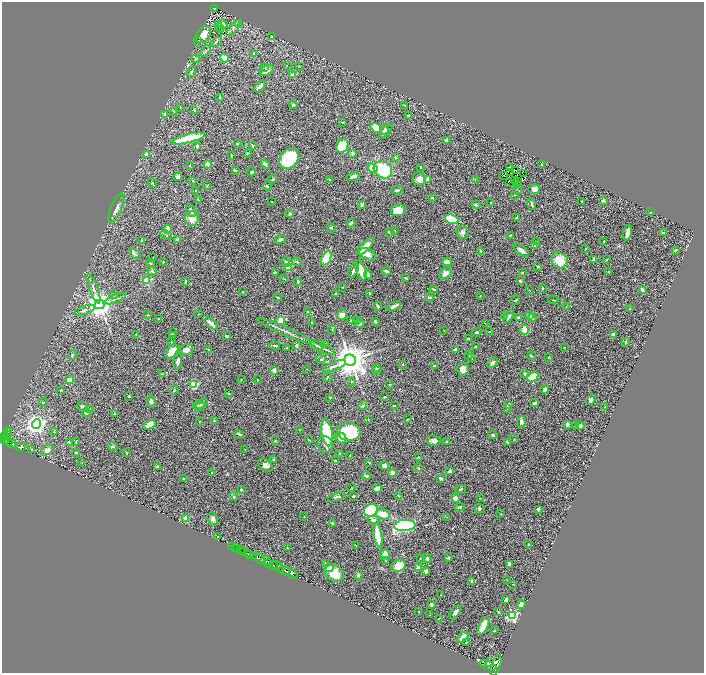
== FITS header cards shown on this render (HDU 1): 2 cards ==
NAXIS1  =                 1404
NAXIS2  =                 1341

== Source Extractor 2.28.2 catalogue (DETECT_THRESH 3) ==
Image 1404 x 1341 px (HDU 1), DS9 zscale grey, zoomed out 1/2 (1 PNG px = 2 x 2 image px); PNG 706 x 675 px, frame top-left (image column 1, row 1341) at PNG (2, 2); each listed source drawn as its Kron ellipse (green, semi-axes under 4 px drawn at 4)
Background 1.06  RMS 0.043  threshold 0.13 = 3 sigma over >= 5 px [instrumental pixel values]
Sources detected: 417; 23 cannot appear on this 1/2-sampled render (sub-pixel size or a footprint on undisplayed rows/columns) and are neither listed nor drawn; the other 394 listed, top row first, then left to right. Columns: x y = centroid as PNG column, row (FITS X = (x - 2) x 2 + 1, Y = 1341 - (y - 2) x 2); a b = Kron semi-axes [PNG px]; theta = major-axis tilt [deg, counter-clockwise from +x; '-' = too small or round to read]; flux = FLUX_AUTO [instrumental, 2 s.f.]
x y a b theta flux
214 8 3 3 - 78
239 23 3 3 - 5.1
223 24 5 4 - 16
219 25 3 1 - 43
219 28 2 1 - 50
233 28 9 3 50 21
221 30 4 2 - 10
203 35 9 6 55 83
271 36 3 3 - 5.7
198 41 3 3 - 8.8
216 42 6 2 38 12
206 51 6 2 50 11
253 53 2 2 - 4
224 58 5 4 - 72
196 59 4 2 - 5.5
287 66 3 2 - 3.6
264 67 3 3 - 6.8
300 67 3 2 - 3.7
267 70 8 4 28 44
192 72 5 3 - 11
292 75 4 3 - 34
260 86 7 3 44 34
219 97 4 2 - 4.3
293 105 4 3 - 14
404 105 3 2 - 3.7
180 108 3 2 - 3.3
194 110 3 3 - 7.9
174 111 3 3 - 6.5
165 114 3 3 - 8.2
408 116 3 2 - 9.1
343 122 3 2 - 5.5
376 128 6 4 -36 160
385 129 5 3 - 14
386 131 9 4 49 32
188 138 17 4 14 390
446 141 3 3 - 21
237 143 3 3 - 7.3
197 146 4 2 - 15
252 146 3 2 - 6.2
342 146 7 6 - 170
247 153 2 2 - 9.2
353 153 4 3 - 17
146 154 4 3 - 21
231 156 3 2 - 4.5
395 157 4 3 - 7.5
289 159 11 9 49 560
207 164 2 2 - 93
265 164 5 3 - 15
542 164 2 2 - 8.4
190 165 2 2 - 6.6
421 167 2 2 - 6.7
373 168 5 4 - 130
510 168 3 1 - 1.5
236 170 3 2 - 6.7
383 170 10 8 -36 400
516 170 2 1 - 7.8
252 172 4 3 - 18
511 173 2 1 - 5.6
523 174 2 1 - 0.62
353 176 6 3 19 28
503 176 2 1 - 2.9
178 177 4 3 - 27
273 179 4 3 - 13
419 179 7 6 - 48
475 179 3 2 - 3.4
330 180 3 2 - 6.4
427 180 3 2 - 77
193 181 3 2 - 5.8
515 181 2 1 - 3.4
518 181 2 1 - 6.2
510 182 3 1 - 1.9
152 183 5 3 - 7
516 184 2 1 - 2.7
207 186 3 2 - 3
267 186 4 2 - 8.8
534 189 6 4 10 41
397 190 6 2 10 13
195 191 2 2 - 4.5
519 191 2 2 - 3
515 195 2 2 - 4.1
432 198 3 3 - 7.7
199 200 4 2 - 5.3
603 200 3 2 - 20
582 201 2 2 - 2.9
271 202 2 2 - 5.4
491 203 3 2 - 5.8
532 204 6 2 -68 22
362 205 4 2 - 17
476 205 4 2 - 9.6
116 208 15 5 67 52
191 210 7 3 -62 23
398 210 7 6 - 87
651 212 3 2 - 3.7
290 213 3 3 - 18
517 217 3 3 - 16
192 218 7 7 - 98
452 219 7 4 -19 240
351 223 4 3 - 14
168 228 3 3 - 35
331 228 5 3 - 9.7
394 230 3 2 - 3.6
389 232 2 2 - 50
462 232 7 6 - 25
628 233 8 3 78 54
663 233 3 2 - 9
166 235 6 2 -29 6.7
510 235 3 2 - 7.9
177 239 3 2 - 8.8
280 239 6 4 20 19
142 241 4 3 - 9.8
536 241 3 2 - 3.8
604 242 3 2 - 7.8
365 246 11 4 45 89
534 246 4 2 - 5.2
585 248 3 3 - 4.9
521 250 9 4 -36 36
675 250 3 3 - 7.7
481 251 4 2 - 16
134 254 7 3 -37 14
367 254 9 5 -22 51
153 258 2 2 - 2.9
326 258 7 4 64 380
594 259 4 3 - 34
560 260 8 7 - 180
606 260 2 2 - 15
163 262 2 1 - 4.3
286 262 5 4 - 18
297 262 5 3 - 11
447 262 4 3 - 56
150 263 4 2 - 5.7
538 266 2 2 - 6.7
288 268 3 2 - 190
353 270 8 3 70 20
361 270 10 4 -71 110
152 271 5 4 - 12
386 271 4 3 - 18
275 272 3 2 - 6.8
609 272 4 3 - 7.7
522 273 3 2 - 11
368 274 4 3 - 18
445 274 7 5 47 44
406 278 3 2 - 4.9
284 279 3 2 - 3.8
147 280 3 3 - 330
186 281 3 2 - 11
298 281 2 2 - 16
520 281 4 2 - 11
342 287 2 2 - 2.8
542 288 3 2 - 8.1
93 289 16 3 -69 27
434 289 4 2 - 6.8
529 290 2 1 - 2.3
642 290 3 2 - 50
242 292 2 2 - 2.7
335 293 4 3 - 8.1
370 293 3 2 - 7.3
114 294 4 3 - 7.9
480 296 3 2 - 3.4
278 297 4 2 - 7.1
429 297 4 3 - 14
116 299 11 3 22 20
515 300 5 2 - 8.1
553 300 5 1 - 4.5
562 303 3 2 - 3.2
99 304 5 4 - 11000
378 306 4 2 - 16
394 306 7 2 26 37
566 306 2 2 - 3.4
630 309 3 2 - 5.2
85 310 11 3 20 22
308 312 4 2 - 7.4
198 314 2 1 - 3.6
147 315 3 2 - 4.3
342 315 5 5 - 46
505 316 4 3 - 10
509 316 7 3 58 19
529 316 4 3 - 22
519 317 4 2 - 8.8
532 318 4 3 - 14
158 319 3 2 - 5.9
281 320 3 3 - 350
357 320 3 2 - 5
351 321 3 2 - 13
375 321 3 2 - 11
311 322 2 2 - 4.4
211 323 8 3 -39 54
485 323 3 2 - 2.7
360 324 4 2 - 6.7
332 329 3 3 - 4.3
444 330 2 1 - 2.4
524 330 5 3 - 120
285 331 29 2 -24 54
490 331 2 1 - 2.5
477 332 5 3 - 12
172 333 4 3 - 7.1
136 334 2 2 - 5.8
613 334 3 3 - 15
173 336 3 2 - 5.7
226 336 4 2 - 9.1
468 339 2 2 - 7.4
171 342 2 1 - 3.5
626 342 4 3 - 7.1
324 344 3 3 - 11
275 345 5 3 - 18
296 345 2 2 - 25
317 346 7 2 -25 15
475 347 2 2 - 11
564 347 2 1 - 4.3
287 348 3 2 - 5.2
323 348 13 3 -26 27
186 350 7 5 19 61
209 350 2 2 - 28
455 350 4 2 - 13
172 351 8 5 47 99
72 355 5 3 - 7.7
469 355 4 3 - 7.8
531 356 4 2 - 8.6
472 358 3 3 - 4.8
548 358 2 2 - 5.7
321 359 5 3 - 11
350 360 6 5 - 19000
178 361 8 4 84 28
492 363 6 3 46 25
403 364 3 2 - 3.8
435 365 3 2 - 9.7
334 366 12 3 21 31
376 368 4 3 - 8.5
307 369 2 2 - 3.6
463 369 6 6 - 55
377 370 3 2 - 7.7
274 371 4 3 - 42
162 374 3 2 - 5.4
524 374 4 3 - 14
327 377 5 1 - 4.4
532 377 6 4 30 190
241 379 2 1 - 3.6
69 380 4 3 - 51
258 380 2 2 - 2.7
352 381 3 3 - 7.5
390 384 2 2 - 4.5
194 385 4 4 - 250
545 389 4 3 - 31
61 390 2 2 - 7.2
174 390 5 2 - 7
229 393 4 2 - 5.2
129 396 2 2 - 8.7
330 397 2 2 - 9.5
385 397 3 2 - 7.6
591 400 5 4 - 23
151 401 6 3 -81 21
43 402 4 2 - 6.9
534 403 4 3 - 21
200 404 8 3 24 19
508 404 3 2 - 18
83 406 6 3 -22 16
363 406 4 4 - 13
394 406 2 2 - 7.4
200 407 5 4 - 27
605 407 2 2 - 5
507 408 3 2 - 7.2
90 410 3 2 - 5.5
86 412 4 4 - 27
114 414 4 2 - 6
368 419 3 2 - 3
407 419 2 2 - 3.2
200 421 2 2 - 3.7
214 421 3 3 - 6.2
521 422 6 4 81 29
37 424 5 4 - 4800
567 424 4 2 - 33
149 425 7 4 32 95
575 425 4 3 - 6.2
580 426 4 3 - 36
299 430 3 1 - 2.6
7 432 5 3 - 270
54 432 2 2 - 4.2
349 432 11 9 -4 500
327 433 14 5 -81 360
239 434 5 2 - 17
7 435 3 1 - 140
492 435 4 3 - 12
4 436 3 2 - 490
341 438 6 5 - 44
514 439 2 2 - 3.2
5 440 4 2 - 690
309 440 4 1 - 4.7
434 440 7 5 -10 31
275 441 3 2 - 6.5
9 442 3 2 - 320
69 442 3 3 - 8.4
76 442 3 3 - 6.4
446 442 3 3 - 6.8
508 443 4 2 - 9.1
11 444 3 2 - 180
325 444 9 7 -59 34
113 446 5 3 - 11
21 447 6 4 19 13
245 449 3 2 - 2.8
31 450 3 2 - 7.3
47 450 7 4 33 43
76 452 4 2 - 6.6
127 453 3 2 - 5.2
339 454 3 2 - 4.1
350 455 2 2 - 8.7
419 457 4 3 - 6.9
274 459 3 2 - 7.5
335 461 2 2 - 26
369 462 3 2 - 4.8
82 463 3 2 - 3.9
265 465 8 5 -37 39
157 466 3 2 - 4.3
384 466 4 4 - 29
418 468 4 3 - 7.8
450 471 3 2 - 27
212 472 2 2 - 3.4
392 472 2 2 - 100
366 476 4 3 - 23
183 478 2 2 - 5.6
441 478 3 3 - 24
351 488 3 1 - 2.9
377 488 4 3 - 32
460 489 6 2 -10 8.3
241 490 2 2 - 9.1
353 496 4 3 - 9.5
399 496 4 2 - 4.9
234 497 4 3 - 11
336 497 9 3 19 15
455 498 4 3 - 39
480 498 2 2 - 3
460 507 5 4 - 11
479 508 5 4 - 17
538 509 4 3 - 12
371 510 7 6 - 840
383 514 7 5 -18 99
501 514 2 2 - 6.5
304 516 2 2 - 3.4
447 517 2 1 - 2.6
186 518 2 2 - 140
213 519 7 5 -68 34
373 520 6 4 2 27
333 523 3 2 - 12
405 525 11 5 3 1100
378 535 12 3 -81 210
218 537 3 3 - 5.1
528 544 3 2 - 4.6
355 545 2 1 - 3.4
231 546 2 1 - 31
236 548 2 1 - 63
288 548 3 2 - 2.9
240 550 2 1 - 320
244 551 3 2 - 490
247 553 2 1 - 360
250 554 4 2 - 1200
385 554 5 5 - 44
253 556 3 2 - 940
448 557 4 3 - 5.1
259 558 7 3 -37 5100
420 558 3 2 - 3.7
427 558 4 4 - 15
265 561 5 3 - 1400
385 561 3 2 - 3.7
269 563 3 1 - 540
326 564 4 3 - 14
509 564 3 2 - 40
273 565 3 3 - 1000
278 566 7 3 -30 1300
398 566 7 6 - 130
329 568 4 4 - 64
418 568 3 2 - 40
284 570 6 2 -22 2300
426 571 4 3 - 20
290 573 9 2 -27 2200
334 573 10 8 -33 140
358 575 5 3 - 15
507 580 3 2 - 3.8
472 581 2 2 - 68
513 584 3 2 - 5
441 595 2 2 - 6.9
506 599 3 2 - 26
521 604 4 4 - 30
431 605 3 2 - 30
419 612 2 2 - 4
455 612 7 3 53 33
498 612 3 3 - 6.1
430 615 2 1 - 2.3
512 615 3 3 - 1100
439 618 3 2 - 3.9
483 626 10 4 62 96
494 631 3 2 - 20
463 637 6 3 43 74
466 642 2 2 - 4.8
490 662 3 1 - 490
488 666 9 3 -19 6100
496 666 11 4 70 8000
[23 sub-pixel or undisplayed-footprint detections neither listed nor drawn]